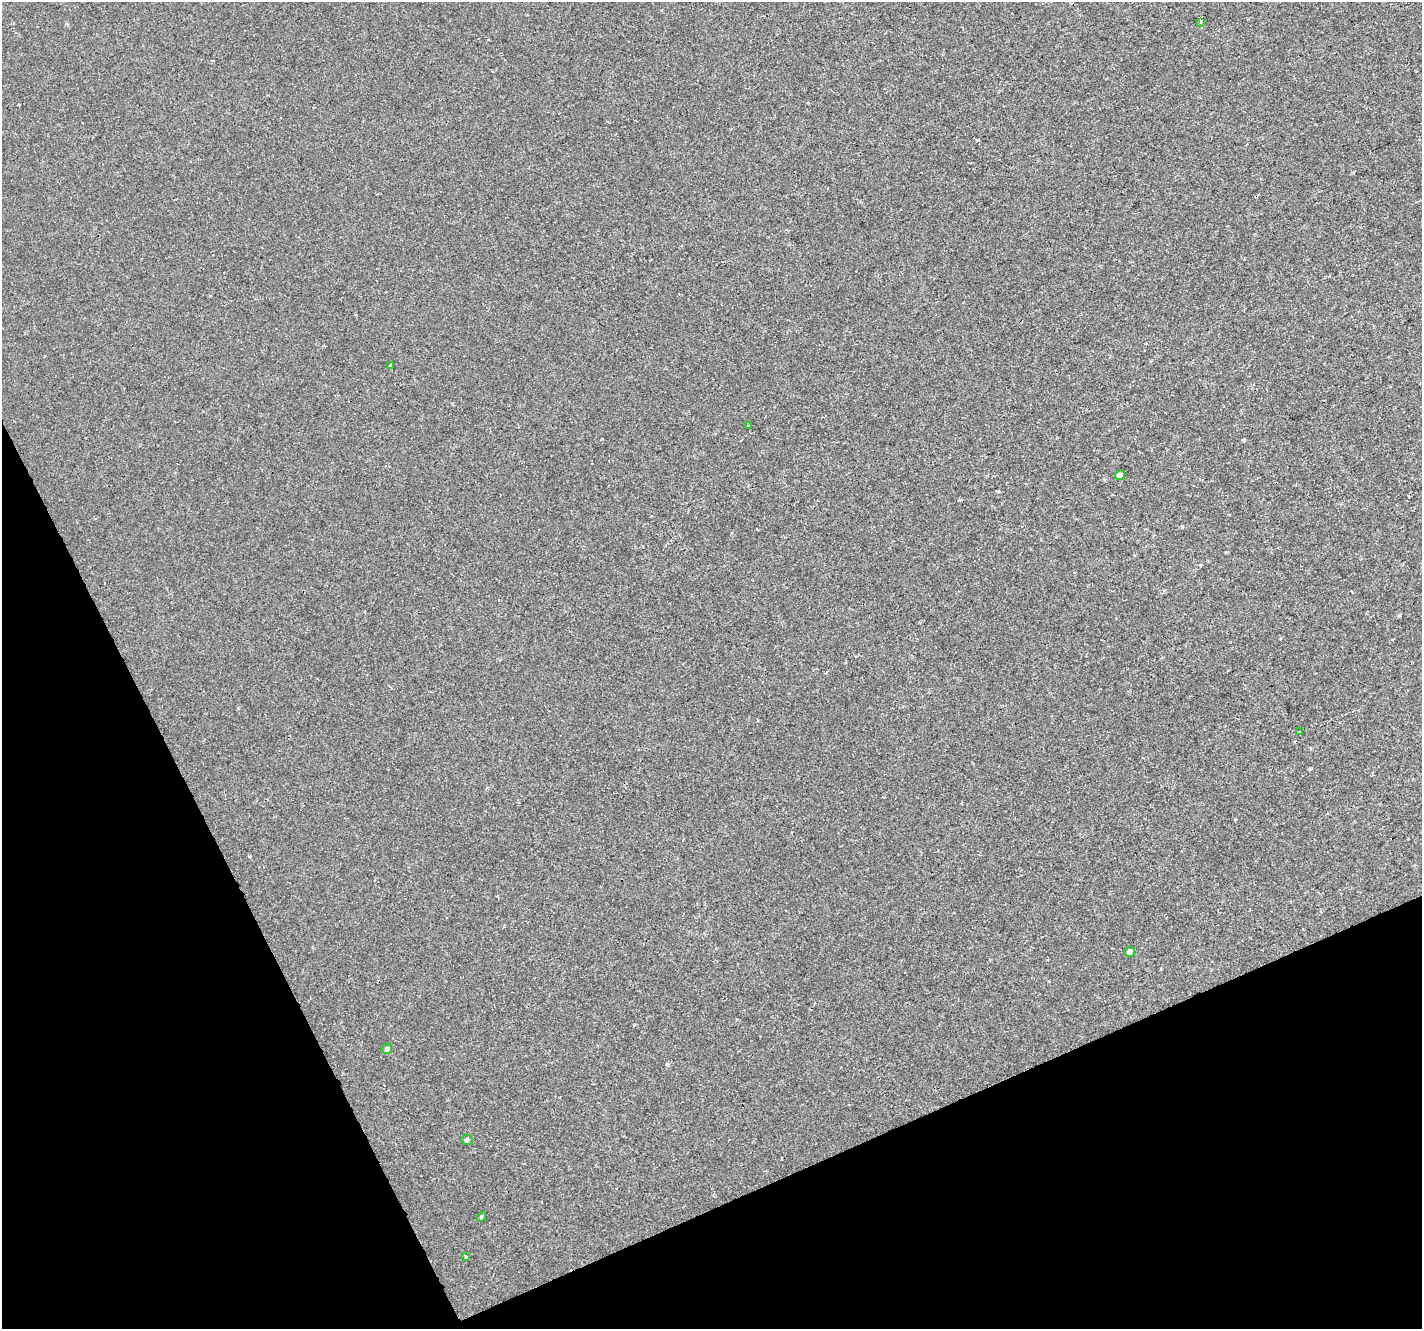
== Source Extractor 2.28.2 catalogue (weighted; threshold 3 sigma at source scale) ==
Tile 14 of 4 x 4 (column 2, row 4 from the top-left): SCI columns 1421-2840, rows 92-1418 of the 5683 x 5550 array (HDU 1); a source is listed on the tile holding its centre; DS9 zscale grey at full resolution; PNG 1424 x 1331 px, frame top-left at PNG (2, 2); each listed source drawn as its Kron ellipse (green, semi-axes under 4 px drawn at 4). Shown black and unused: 22% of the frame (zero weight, under 2 of 3 exposures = <1% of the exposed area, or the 3 px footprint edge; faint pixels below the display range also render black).
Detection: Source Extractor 2.28.2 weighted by HDU 2 'WHT'; one run over the whole footprint, this tile lists its part. Background -2.55e-04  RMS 0.0022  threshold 0.00974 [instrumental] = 3 sigma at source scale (4.5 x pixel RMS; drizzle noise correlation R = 1.50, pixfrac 1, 0.0396/0.0396 arcsec/px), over >= 5 px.
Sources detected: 11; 1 cosmic-ray / hot-pixel residue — neither listed nor drawn; the other 10 listed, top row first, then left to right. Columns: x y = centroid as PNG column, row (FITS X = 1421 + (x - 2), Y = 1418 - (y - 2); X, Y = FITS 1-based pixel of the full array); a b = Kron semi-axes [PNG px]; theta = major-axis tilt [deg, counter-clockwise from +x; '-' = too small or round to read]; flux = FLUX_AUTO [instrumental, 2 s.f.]
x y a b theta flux
1201 22 4 3 - 0.28
391 365 4 3 - 1.3
749 426 3 3 - 0.36
1120 475 5 4 - 0.86
1299 732 4 3 - 0.18
1129 952 5 5 - 0.66
387 1049 5 5 - 0.54
467 1140 5 5 - 0.4
481 1217 5 4 - 0.25
466 1257 3 3 - 0.32
Unlisted compact peaks at least as high as the median listed source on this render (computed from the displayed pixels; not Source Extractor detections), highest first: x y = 1182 527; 1244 440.